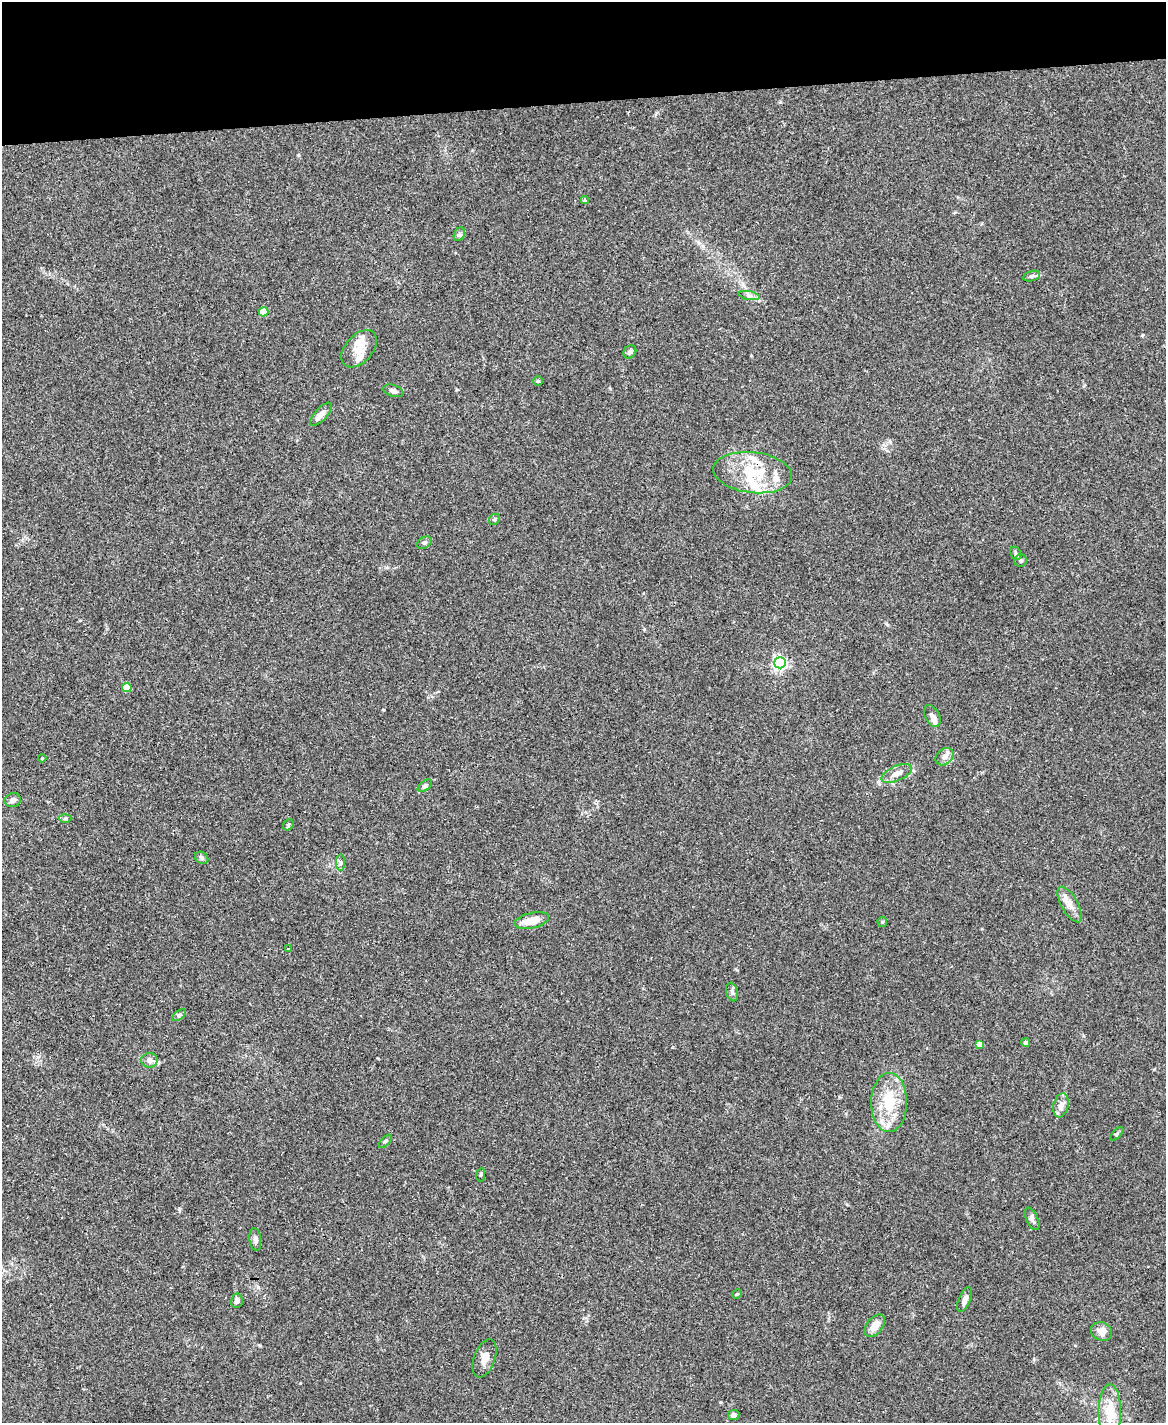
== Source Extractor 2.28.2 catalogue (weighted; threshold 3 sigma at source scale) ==
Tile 3 of 4 x 3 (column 3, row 1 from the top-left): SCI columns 2330-3493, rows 3081-4501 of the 4656 x 4633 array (HDU 1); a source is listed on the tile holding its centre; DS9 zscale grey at full resolution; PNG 1168 x 1425 px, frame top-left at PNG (2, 2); each listed source drawn as its Kron ellipse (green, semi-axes under 4 px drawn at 4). Shown black and unused: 7% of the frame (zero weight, under 3 of 4 exposures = <1% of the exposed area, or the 3 px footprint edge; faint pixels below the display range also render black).
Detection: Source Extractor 2.28.2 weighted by HDU 2 'WHT'; one run over the whole footprint, this tile lists its part. Background 0.0537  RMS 0.0046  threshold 0.0206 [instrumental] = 3 sigma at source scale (4.5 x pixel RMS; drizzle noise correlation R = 1.50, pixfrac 1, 0.05/0.05 arcsec/px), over >= 5 px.
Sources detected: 61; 1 inside a brighter object's white glare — neither listed nor drawn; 9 inside a brighter listed object's ellipse — not listed separately; the other 51 listed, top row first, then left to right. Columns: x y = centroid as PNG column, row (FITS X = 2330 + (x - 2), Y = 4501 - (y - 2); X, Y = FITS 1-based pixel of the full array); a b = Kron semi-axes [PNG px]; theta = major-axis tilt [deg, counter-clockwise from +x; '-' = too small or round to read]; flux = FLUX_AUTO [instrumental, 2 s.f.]
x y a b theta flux
585 200 4 4 - 0.83
459 234 7 5 60 1.1
1032 276 8 5 16 0.99
749 295 11 4 -11 1.4
263 312 5 4 - 10
359 349 22 13 48 6.5
630 352 7 6 - 1.2
538 381 5 4 - 0.54
393 391 10 5 -18 1.8
321 414 15 6 47 2.7
753 473 40 20 -6 22
494 519 6 5 - 0.66
424 543 8 5 30 0.96
1016 553 7 5 -62 0.87
1021 561 6 6 - 0.97
780 663 6 5 - 110
127 687 5 4 - 9.1
932 716 12 7 -61 1.9
944 757 10 7 43 2.2
42 758 4 3 - 0.38
897 773 16 7 24 3.2
425 786 8 4 38 0.92
13 800 8 7 - 1.9
65 818 6 4 1 0.73
288 825 6 4 49 0.65
202 858 7 5 -34 1
341 863 8 4 90 0.88
1069 904 20 8 -61 4.1
532 921 17 7 13 6.7
882 922 5 5 - 0.55
289 949 3 2 - 0.84
732 992 9 5 -75 1.3
179 1015 8 4 37 0.84
1026 1043 4 4 - 1.3
979 1044 4 4 - 3.2
149 1060 8 7 - 2
889 1102 29 18 89 17
1061 1105 12 7 77 3.1
1117 1134 8 3 45 0.59
385 1141 8 3 45 0.59
481 1175 7 3 81 0.52
1032 1219 12 6 -65 1.6
255 1240 11 5 -83 1.7
737 1294 5 4 - 0.54
965 1300 13 5 66 2.2
237 1301 7 5 77 1.8
875 1326 13 8 51 4.2
1101 1331 11 9 -24 3.8
485 1358 20 10 70 3.8
1110 1412 28 11 89 12
734 1415 5 5 - 1.5
Overlapping masked pixels (flux is a lower limit): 1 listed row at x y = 753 473
Unlisted compact peaks at least as high as the median listed source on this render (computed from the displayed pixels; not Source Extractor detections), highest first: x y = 179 1209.